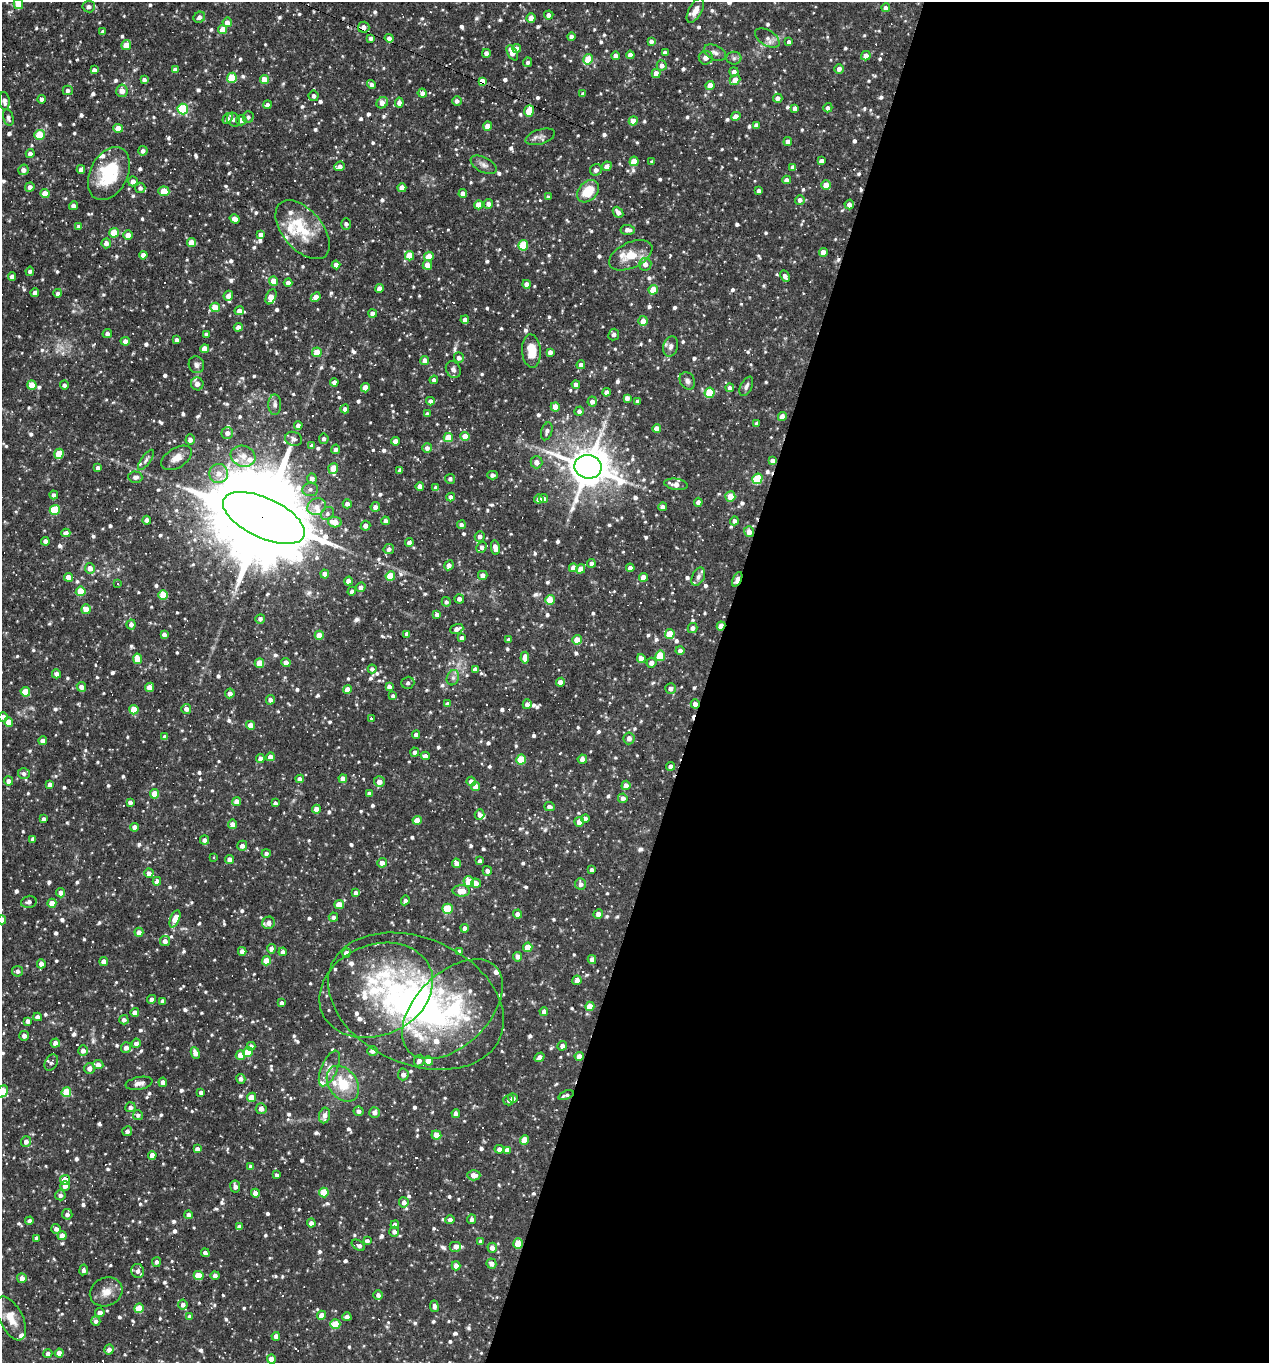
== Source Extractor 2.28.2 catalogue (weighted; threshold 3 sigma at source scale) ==
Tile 12 of 4 x 4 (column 4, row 3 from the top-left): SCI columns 3932-5198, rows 1362-2722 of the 5459 x 5445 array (HDU 1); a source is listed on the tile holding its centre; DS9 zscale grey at full resolution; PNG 1271 x 1365 px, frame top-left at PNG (2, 2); each listed source drawn as its Kron ellipse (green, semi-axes under 4 px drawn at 4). Shown black and unused: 44% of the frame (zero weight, under 3 of 4 exposures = <1% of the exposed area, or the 3 px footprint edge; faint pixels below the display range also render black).
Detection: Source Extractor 2.28.2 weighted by HDU 2 'WHT'; one run over the whole footprint, this tile lists its part. Background 0.0891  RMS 0.0057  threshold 0.0257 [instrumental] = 3 sigma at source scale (4.5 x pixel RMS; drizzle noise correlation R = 1.50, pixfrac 1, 0.05/0.05 arcsec/px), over >= 5 px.
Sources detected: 1084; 1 inside a brighter object's white glare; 39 cosmic-ray / hot-pixel residue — neither listed nor drawn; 33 inside a brighter listed object's ellipse — not listed separately; of the other 1011, all 500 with FLUX_AUTO >= 1.6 (the completeness limit of this list) listed and drawn (511 fainter detections not listed), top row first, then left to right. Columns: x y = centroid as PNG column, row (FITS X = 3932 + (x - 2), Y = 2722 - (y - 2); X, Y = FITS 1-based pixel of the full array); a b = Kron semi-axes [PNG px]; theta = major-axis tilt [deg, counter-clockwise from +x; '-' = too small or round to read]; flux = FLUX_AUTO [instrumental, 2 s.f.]
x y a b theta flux
18 4 5 4 - 10
89 7 6 5 - 2.3
886 8 4 4 - 2.5
695 10 13 6 61 4.8
549 15 5 4 - 2.9
199 17 6 5 - 2.3
531 18 4 4 - 6.3
227 22 5 5 - 3.4
364 27 6 5 - 3.4
223 29 4 4 - 8
103 32 4 4 - 2
571 37 4 4 - 3
371 38 4 4 - 2.1
389 38 4 4 - 3.1
767 38 14 7 -33 3.3
651 41 4 4 - 2.4
789 42 4 4 - 1.9
126 45 5 5 - 6.2
517 48 4 4 - 3.5
486 53 4 4 - 2.6
512 53 8 4 -60 5.5
665 53 4 4 - 2.7
715 53 12 7 -26 2.6
630 55 4 4 - 3.3
615 56 4 4 - 2.9
866 56 5 4 - 4.6
706 58 7 7 - 3.5
734 58 7 6 - 1.8
588 59 5 4 - 17
528 62 5 4 - 1.6
662 65 5 5 - 2.7
839 69 5 4 - 2.5
94 70 4 4 - 2.4
175 70 4 4 - 2.6
734 72 4 4 - 2.6
656 74 4 4 - 5.5
232 78 5 5 - 21
144 80 4 4 - 1.9
264 80 4 4 - 9.8
735 80 6 4 40 6.7
483 81 4 4 - 11
372 84 5 4 - 2
710 85 4 4 - 6.9
68 90 5 4 - 1.8
122 91 6 5 - 4.6
422 93 4 4 - 2.7
583 94 4 4 - 2
314 96 5 5 - 2.2
778 98 4 4 - 2.6
42 99 4 4 - 2.4
4 101 9 5 -83 2.7
457 101 4 4 - 2
382 103 6 5 - 4.8
399 103 5 4 - 3.1
267 105 4 4 - 2.5
795 108 4 4 - 2.7
828 108 5 4 - 1.7
183 109 5 5 - 39
529 111 6 4 72 12
736 116 5 4 - 4.5
8 117 8 5 -75 2
248 117 6 5 - 1.6
227 119 5 4 - 2
233 120 7 6 - 1.7
241 120 5 5 - 2.8
633 121 4 4 - 7.2
756 125 4 4 - 2.5
488 126 4 4 - 6.6
118 128 4 4 - 7
39 135 5 5 - 14
540 137 15 7 17 2.8
788 142 4 4 - 3.7
143 151 5 4 - 2.6
30 153 4 4 - 2.5
634 161 5 4 - 8.3
821 161 4 4 - 2.5
652 162 4 4 - 1.7
484 165 14 7 -26 2.9
340 166 5 4 - 3
607 166 5 4 - 2.7
793 167 4 4 - 2.2
81 169 4 4 - 2.7
23 170 5 5 - 2.9
596 170 6 5 - 2.8
109 174 28 18 63 32
787 180 4 4 - 2.7
133 181 5 4 - 3.5
826 185 5 5 - 6.9
30 187 5 4 - 2.8
140 188 5 5 - 1.9
402 188 4 4 - 5.6
164 191 5 5 - 12
588 191 12 9 47 14
759 191 4 4 - 2.7
463 193 4 4 - 4.4
45 194 4 4 - 8.6
549 196 3 3 - 6.2
800 200 5 5 - 2.8
488 204 5 4 - 2.7
849 204 5 4 - 2.9
479 205 4 4 - 7.8
73 206 4 4 - 2.7
618 212 6 4 -49 3.1
235 219 5 4 - 4.5
346 224 5 4 - 1.9
79 227 4 4 - 2.4
303 230 35 19 -49 22
628 230 7 5 -4 3
114 233 5 5 - 14
261 234 4 4 - 2.4
128 235 5 4 - 5.7
106 243 5 4 - 3
191 243 4 4 - 7.8
523 245 5 5 - 21
823 252 4 4 - 4.1
143 255 4 4 - 3
631 255 23 12 25 12
409 256 5 4 - 13
429 256 5 4 - 7.2
645 264 6 6 - 3.5
336 265 4 4 - 3.6
427 265 5 4 - 6.6
30 271 4 4 - 1.7
12 276 4 4 - 2.8
785 276 6 4 -64 2.6
273 281 4 4 - 9.1
288 283 4 4 - 2.8
527 284 4 4 - 3
379 288 4 4 - 2.8
653 290 5 4 - 12
35 292 4 4 - 3.1
58 293 4 4 - 1.9
228 296 5 4 - 3.2
271 297 8 5 65 7.2
316 297 5 4 - 5.2
215 307 5 4 - 9.4
239 311 5 4 - 3.3
372 313 4 4 - 2.6
465 320 4 4 - 2.7
643 321 5 4 - 5.4
238 327 4 4 - 3.5
107 334 5 4 - 2
207 334 4 4 - 1.7
614 335 6 5 - 1.7
177 340 4 4 - 3
125 341 4 4 - 2.7
671 346 10 7 74 2.7
205 349 4 4 - 6.9
531 351 17 9 -86 11
317 352 5 5 - 12
550 352 4 4 - 3
459 358 5 4 - 2.8
425 360 4 4 - 3.7
196 365 8 7 - 2.1
581 365 4 4 - 2.7
453 370 9 7 -61 2.8
434 380 4 4 - 1.8
687 381 9 7 -56 2.2
334 382 4 4 - 2.8
197 384 6 6 - 3.8
576 384 4 4 - 2.5
32 385 5 4 - 11
64 385 4 4 - 1.8
746 386 10 5 63 1.9
365 388 4 4 - 7.9
730 388 4 4 - 3.5
607 392 4 4 - 3.1
710 393 5 5 - 24
627 398 4 4 - 2.7
430 401 4 4 - 2.6
592 401 5 4 - 2.9
638 401 4 3 - 1.9
275 405 10 6 -90 2.2
555 407 4 4 - 6.7
345 409 4 4 - 2.7
579 411 5 4 - 2
427 414 4 4 - 2.1
782 416 4 4 - 4.9
757 423 4 4 - 1.6
298 425 4 4 - 2.5
657 428 4 4 - 4.7
547 431 9 5 72 2.3
227 433 6 5 - 2.7
465 436 4 4 - 7.4
448 438 4 4 - 12
190 439 5 4 - 2.8
294 439 8 7 - 2.2
324 439 5 4 - 1.8
395 441 4 4 - 3.5
312 446 4 4 - 2.6
427 448 5 5 - 2.5
336 449 4 4 - 2.1
59 454 5 4 - 13
243 456 12 10 -19 5
176 458 17 10 32 5.5
146 460 12 4 55 1.7
773 461 4 4 - 3.1
536 462 6 6 - 3.1
588 467 14 12 -9 1900
98 468 4 4 - 2.5
333 468 5 5 - 7.3
400 470 4 4 - 1.8
219 473 9 9 - 5.3
493 475 5 4 - 2.4
135 477 7 5 -4 2.3
312 478 5 5 - 2.8
450 479 5 5 - 1.7
757 479 5 5 - 30
676 484 12 5 -8 3.9
420 486 4 4 - 3.8
436 488 4 4 - 2.7
310 489 8 7 - 2.3
54 495 4 4 - 2
730 496 5 5 - 7.3
451 497 4 4 - 2.6
539 499 5 4 - 2.8
543 499 4 4 - 2.8
698 502 4 4 - 2.6
347 504 4 4 - 2.8
317 507 9 8 - 4.4
375 507 5 4 - 2.8
663 507 4 4 - 2.5
55 510 5 5 - 24
328 514 7 6 - 1.7
264 518 44 20 -25 16000
147 520 4 4 - 2.9
385 521 4 4 - 2.4
734 521 4 4 - 1.8
335 522 7 5 -11 8.1
461 525 4 4 - 1.9
365 526 5 4 - 2.9
749 532 5 5 - 4.1
66 533 4 4 - 2.7
480 536 5 5 - 2.6
45 541 4 4 - 2.6
409 543 4 4 - 2.5
482 547 6 4 44 2.4
495 548 7 4 -79 4.5
389 549 5 5 - 2
591 563 4 4 - 2.6
449 565 5 4 - 2.6
90 568 5 5 - 4.4
573 568 4 4 - 4.4
630 568 4 4 - 2.8
581 569 5 4 - 5.5
325 574 4 4 - 4.3
483 575 4 4 - 3
390 576 5 4 - 15
68 577 4 4 - 5.2
643 577 4 4 - 5.9
698 577 10 6 64 2.1
737 579 8 3 64 11
348 581 4 4 - 3.6
117 584 3 3 - 3.4
361 587 5 4 - 2.7
81 591 5 5 - 18
352 591 4 4 - 2.3
163 595 5 4 - 17
459 599 4 4 - 2.6
550 600 5 4 - 12
446 602 5 4 - 1.7
86 609 5 4 - 9.3
437 615 4 4 - 2.4
260 619 5 4 - 2
131 624 5 4 - 2.8
721 626 4 4 - 6.8
692 628 5 4 - 2.7
457 629 7 4 20 3.5
164 634 4 3 - 1.9
407 634 4 4 - 2.7
670 634 5 5 - 12
319 635 4 4 - 10
462 638 4 4 - 2.4
509 640 4 4 - 2.3
577 640 5 4 - 9.5
680 650 4 4 - 2
660 656 5 4 - 15
525 658 6 4 84 5.2
641 658 4 4 - 4.4
137 659 5 4 - 9.7
286 662 5 4 - 3.4
259 663 5 4 - 7.8
651 663 5 5 - 3
372 669 4 4 - 1.8
475 669 4 4 - 2.7
56 674 4 4 - 3
453 678 8 6 69 1.7
560 682 4 4 - 3
408 683 6 6 - 1.8
81 687 5 4 - 3.7
149 687 5 4 - 4.1
389 687 4 4 - 2.5
670 688 5 5 - 2.4
347 689 4 4 - 5.3
25 692 5 4 - 10
230 693 5 4 - 3.3
393 696 4 4 - 1.8
270 700 5 4 - 2.5
447 704 4 4 - 2.4
527 704 5 4 - 2.7
695 704 4 4 - 2.7
186 709 5 5 - 2.7
134 710 4 4 - 12
3 717 4 4 - 2.9
372 718 3 3 - 2.6
9 722 4 4 - 8.5
251 725 4 4 - 7.6
416 735 4 4 - 2.2
165 737 4 4 - 2.3
629 738 6 5 - 3.2
43 741 4 4 - 3.4
415 752 4 4 - 1.8
425 756 4 4 - 3.1
270 757 4 4 - 4.5
260 758 4 4 - 2.6
521 759 5 5 - 19
582 759 4 4 - 2.8
670 766 4 4 - 2.6
24 773 6 5 - 1.7
300 779 4 4 - 3.3
343 779 4 4 - 4.9
8 781 4 4 - 2.7
471 781 5 4 - 3.4
379 782 5 5 - 3.6
50 785 4 4 - 2.9
626 785 5 4 - 3.9
476 787 4 4 - 5.7
369 793 4 3 - 1.6
155 794 5 4 - 11
623 798 4 4 - 2.6
237 801 4 4 - 4.5
130 802 4 3 - 1.9
275 803 4 4 - 1.8
549 807 5 4 - 2.6
316 809 4 4 - 6.2
480 815 5 5 - 2.6
44 819 4 3 - 2
585 819 4 4 - 3
417 820 4 4 - 6.3
579 822 5 4 - 4.9
232 824 4 4 - 4.2
135 827 4 4 - 3.8
33 839 4 4 - 2.3
204 840 4 4 - 2.4
242 846 5 4 - 2.7
266 853 4 4 - 1.8
213 857 3 3 - 1.8
229 859 4 4 - 3.3
480 861 4 4 - 2.2
382 863 5 4 - 3.4
457 863 5 4 - 3.7
592 870 4 3 - 1.8
487 871 5 4 - 2.5
149 873 4 4 - 3.4
157 881 4 4 - 3.6
469 882 5 5 - 11
476 883 5 4 - 4.4
581 884 6 5 - 3
461 891 8 5 -2 7.4
61 893 4 4 - 3.4
356 893 4 4 - 2.5
405 900 5 4 - 1.8
29 902 8 6 14 2.2
52 903 4 4 - 6.6
339 904 5 4 - 7.1
447 909 5 5 - 18
517 914 4 4 - 3.6
598 914 5 4 - 3.8
333 917 5 4 - 1.9
175 919 9 4 68 8.7
2 920 4 4 - 6.7
269 923 6 6 - 3.8
465 928 4 4 - 2.7
139 932 4 4 - 3.2
165 941 5 5 - 2.7
528 947 5 4 - 12
271 949 4 4 - 3.1
242 951 4 4 - 3
283 952 4 4 - 2.2
459 952 4 4 - 2.7
346 953 4 4 - 3.7
518 957 5 4 - 2.8
592 959 4 4 - 2.8
266 961 5 4 - 9.8
104 962 4 4 - 4.9
41 964 4 4 - 3.2
17 971 5 5 - 2
577 980 5 4 - 3.2
376 990 58 45 23 64
152 999 4 4 - 2.3
163 1001 4 4 - 2.3
416 1001 92 63 -24 210
281 1003 4 3 - 1.6
590 1006 5 4 - 9.2
452 1009 61 36 44 63
544 1011 4 4 - 2.6
135 1012 4 4 - 2.9
38 1017 4 4 - 3
124 1020 4 4 - 2.5
28 1021 4 4 - 2.6
24 1036 5 4 - 2.5
55 1043 5 4 - 3.7
136 1043 4 4 - 2.5
251 1046 4 4 - 2.4
562 1046 5 4 - 2.7
126 1048 5 5 - 3
83 1051 5 4 - 2.8
372 1051 5 5 - 3.2
248 1052 5 4 - 13
195 1053 6 4 -66 4
240 1055 5 4 - 5.8
579 1056 4 4 - 6
540 1057 5 4 - 2.6
419 1061 6 5 - 2.8
429 1061 4 4 - 9
51 1063 8 6 58 2.2
98 1064 5 4 - 3.8
89 1068 5 5 - 2.8
329 1068 19 8 66 5.3
403 1074 6 5 - 3
241 1079 5 4 - 2.5
163 1082 4 4 - 3.1
139 1083 13 6 11 3.1
343 1084 20 14 -54 18
2 1092 6 5 - 24
66 1092 5 5 - 20
201 1093 4 4 - 2.6
566 1095 8 3 19 1.7
251 1097 5 4 - 8.5
513 1098 5 5 - 2.4
509 1100 5 5 - 1.8
130 1107 5 5 - 2.2
261 1109 5 5 - 3
359 1111 5 5 - 2.1
374 1112 5 5 - 3.1
456 1114 4 4 - 2.8
138 1115 5 5 - 1.6
324 1115 8 5 81 3.5
127 1131 5 4 - 1.8
436 1135 5 4 - 8.1
524 1140 5 4 - 10
26 1142 5 5 - 2.8
197 1149 4 4 - 3
499 1149 5 4 - 2.3
507 1150 4 4 - 2.8
152 1155 4 4 - 4.6
251 1167 4 4 - 2.5
276 1175 4 3 - 1.6
474 1175 6 5 - 4.2
65 1180 5 4 - 13
65 1186 5 4 - 3.1
235 1187 6 5 - 2.6
255 1193 4 4 - 4.6
324 1193 5 5 - 16
60 1195 5 5 - 2
404 1202 5 5 - 2.9
67 1214 5 5 - 2.1
188 1215 4 4 - 2.4
472 1219 4 4 - 1.8
450 1220 4 4 - 2.2
29 1221 4 4 - 2.1
311 1223 4 4 - 2.7
395 1225 4 4 - 2.6
239 1227 4 4 - 2.4
56 1229 5 5 - 2.5
394 1232 5 5 - 2.4
62 1236 4 4 - 5.4
36 1238 4 3 - 1.6
367 1241 4 4 - 1.9
481 1242 4 4 - 2.7
518 1244 5 4 - 11
358 1245 7 4 -33 3.3
455 1246 6 5 - 2.6
492 1248 5 4 - 3.3
205 1253 4 4 - 2.2
156 1262 5 4 - 1.8
491 1263 5 5 - 2.9
456 1266 4 4 - 3.8
84 1270 5 4 - 2.1
138 1271 7 6 - 2.6
215 1275 4 4 - 1.8
199 1276 5 4 - 9.5
22 1278 5 5 - 3.7
106 1292 17 14 26 6.8
378 1295 5 5 - 2.1
183 1305 5 4 - 2.6
434 1306 6 4 -83 2
139 1308 5 4 - 15
100 1312 4 4 - 3
322 1315 4 4 - 6
190 1316 4 4 - 3.7
347 1317 4 4 - 2.4
11 1318 24 11 -63 8.8
96 1321 5 4 - 1.8
335 1324 5 5 - 18
276 1336 4 4 - 3.4
109 1349 5 4 - 2.8
59 1353 4 4 - 5.1
48 1354 4 4 - 2.3
271 1359 4 4 - 6.5
Overlapping masked pixels (flux is a lower limit): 12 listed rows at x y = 364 27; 483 81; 773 461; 264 518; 749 532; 737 579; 721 626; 695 704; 416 1001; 579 1056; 65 1180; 518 1244
Isophote crosses this tile's border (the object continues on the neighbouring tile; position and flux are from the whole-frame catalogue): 4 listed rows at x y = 18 4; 3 717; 2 920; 2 1092